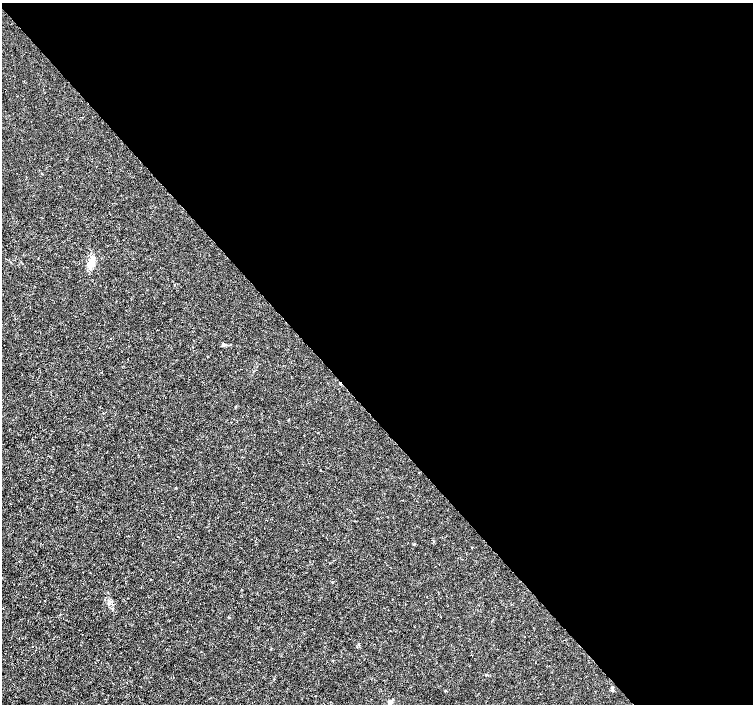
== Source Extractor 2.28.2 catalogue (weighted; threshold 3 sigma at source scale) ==
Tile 8 of 4 x 4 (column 4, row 2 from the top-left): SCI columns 4511-6012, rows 3021-4424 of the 6012 x 5974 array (HDU 1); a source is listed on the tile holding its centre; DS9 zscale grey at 2 x 2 block average (1 PNG px = mean of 2 x 2 image px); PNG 755 x 706 px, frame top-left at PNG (2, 3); no overlay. Shown black and unused: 58% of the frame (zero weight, under 3 of 4 exposures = <1% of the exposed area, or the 3 px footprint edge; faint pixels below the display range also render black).
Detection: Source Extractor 2.28.2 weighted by HDU 2 'WHT'; one run over the whole footprint, this tile lists its part. Background 0.00121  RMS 0.0013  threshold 0.00598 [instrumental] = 3 sigma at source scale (4.5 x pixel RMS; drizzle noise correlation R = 1.50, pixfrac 1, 0.0396/0.0396 arcsec/px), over >= 5 px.
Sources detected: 6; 1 cosmic-ray / hot-pixel residue — not listed; the other 5 listed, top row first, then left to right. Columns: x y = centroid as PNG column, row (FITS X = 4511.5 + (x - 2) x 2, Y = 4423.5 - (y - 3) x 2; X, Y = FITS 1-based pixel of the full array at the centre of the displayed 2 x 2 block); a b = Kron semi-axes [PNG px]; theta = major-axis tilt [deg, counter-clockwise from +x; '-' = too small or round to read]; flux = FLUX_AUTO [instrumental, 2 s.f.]
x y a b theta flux
224 345 5 4 - 0.51
229 617 3 2 - 0.17
271 649 3 2 - 0.13
612 689 7 3 -88 0.44
390 702 3 2 - 4.4